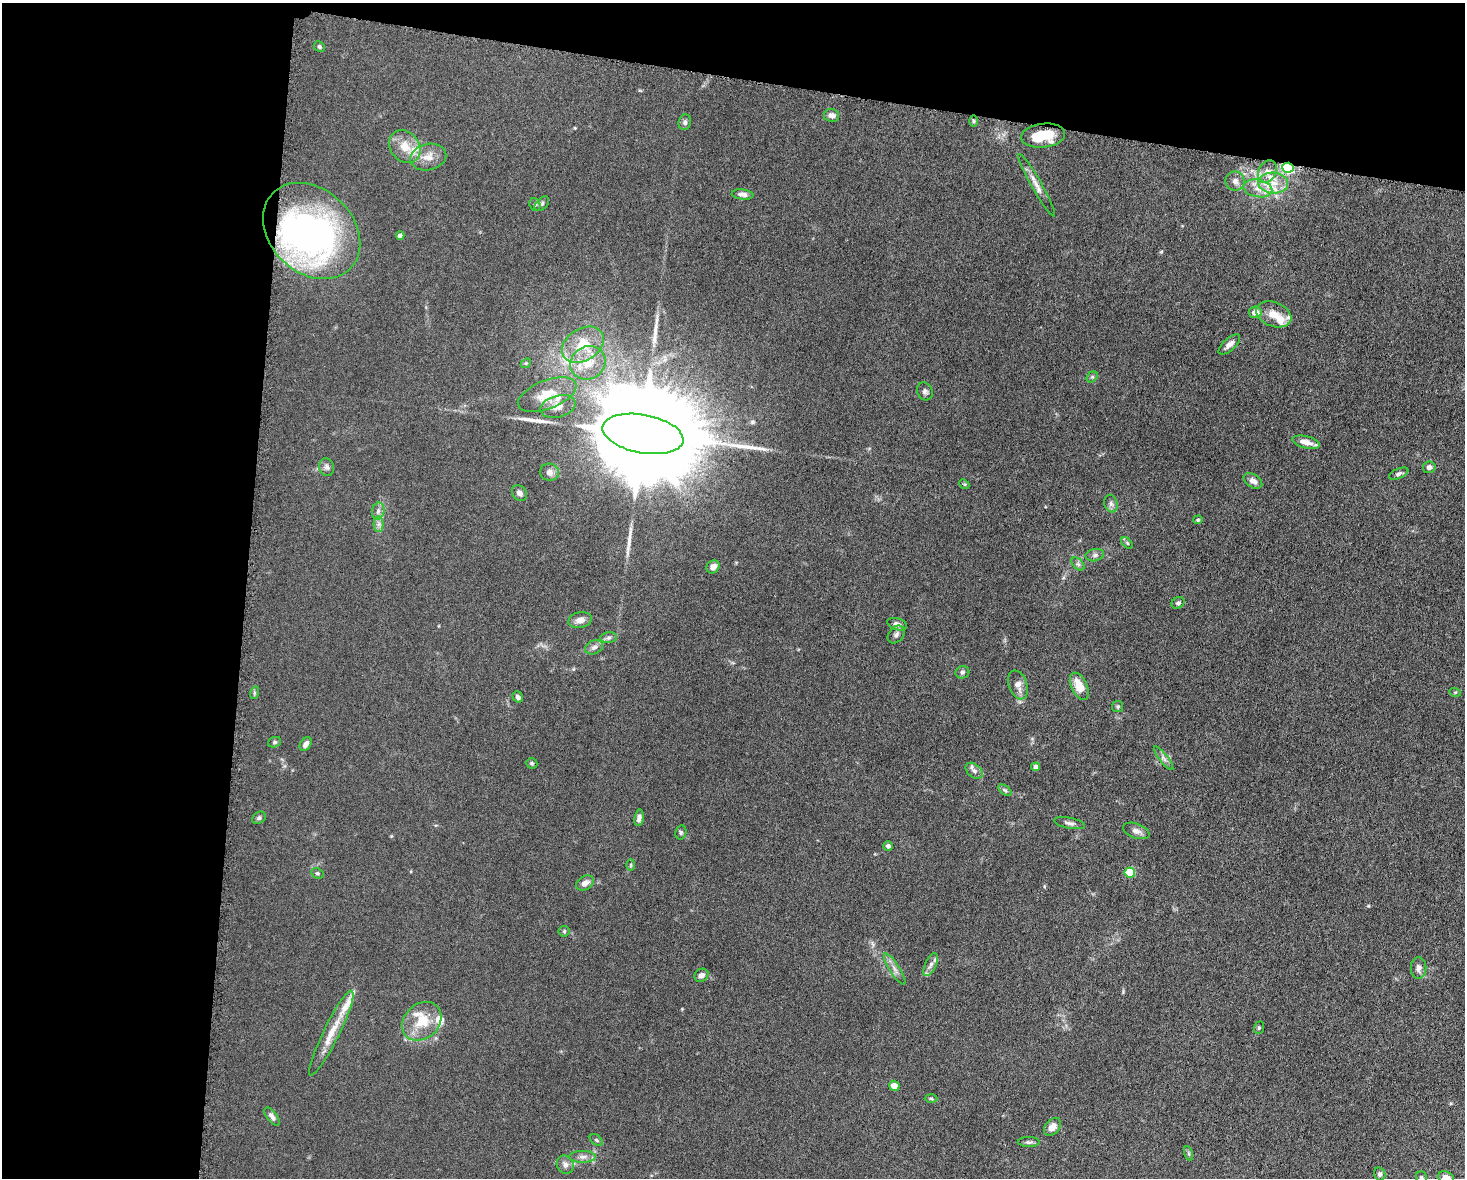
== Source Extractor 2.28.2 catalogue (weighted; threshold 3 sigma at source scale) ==
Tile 1 of 3 x 4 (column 1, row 1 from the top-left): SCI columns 231-1693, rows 3536-4711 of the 4746 x 4719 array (HDU 1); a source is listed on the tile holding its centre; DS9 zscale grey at full resolution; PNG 1467 x 1180 px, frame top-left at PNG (2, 3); each listed source drawn as its Kron ellipse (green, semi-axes under 4 px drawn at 4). Shown black and unused: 23% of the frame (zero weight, under 5 of 10 exposures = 2% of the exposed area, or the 3 px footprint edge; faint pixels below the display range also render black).
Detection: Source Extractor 2.28.2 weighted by HDU 2 'WHT'; one run over the whole footprint, this tile lists its part. Background 0.0231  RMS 0.0021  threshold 0.00861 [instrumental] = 3 sigma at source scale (4.09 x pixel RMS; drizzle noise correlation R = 1.36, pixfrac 0.8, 0.05/0.05 arcsec/px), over >= 5 px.
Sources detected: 108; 1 inside a brighter object's white glare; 4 long thin detections or spike segments (spike, bleed or trail) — neither listed nor drawn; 8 inside a brighter listed object's ellipse — not listed separately; the other 95 listed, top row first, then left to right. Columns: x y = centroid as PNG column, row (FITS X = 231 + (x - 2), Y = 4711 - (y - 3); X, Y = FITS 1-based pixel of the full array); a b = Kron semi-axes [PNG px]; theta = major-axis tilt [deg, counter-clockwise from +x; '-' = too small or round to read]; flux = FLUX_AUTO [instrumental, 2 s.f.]
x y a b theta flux
319 47 5 5 - 0.4
832 115 8 6 -9 0.91
973 121 5 3 - 0.26
685 122 8 6 76 0.51
1043 136 22 12 7 5.5
405 147 18 14 -50 3.3
428 157 18 13 13 2.4
1288 168 6 5 - 28
1267 172 12 9 63 1.6
1235 181 9 9 - 1.1
1273 183 15 10 -2 3.3
1037 185 36 5 -60 1.7
1258 188 15 8 -12 2.2
743 194 11 5 -7 0.74
535 204 6 5 - 0.37
542 204 8 5 45 0.45
312 231 54 41 -44 72
400 235 4 4 - 1
1255 312 6 6 - 1.4
1274 314 18 12 -21 2.7
1229 344 13 6 42 1
583 345 22 16 32 5.5
526 363 5 4 - 0.24
588 363 18 16 31 4.1
1092 377 6 5 - 0.33
925 391 9 7 -64 0.63
547 395 31 14 21 4.8
558 406 18 11 15 2
643 434 41 19 -10 9900
1306 442 14 6 -13 1.8
327 467 9 7 -74 0.64
1429 467 6 5 - 0.87
549 472 9 8 - 0.98
1399 474 10 5 24 0.53
1253 481 10 6 -32 1.1
964 484 5 4 - 0.21
519 493 8 6 -47 0.89
1111 504 9 6 -76 0.64
378 511 8 6 77 0.73
1198 520 4 4 - 0.27
378 524 7 5 89 0.63
1127 543 7 4 -45 0.32
1095 555 9 6 10 0.62
1078 564 8 4 -44 0.44
713 567 7 6 - 1.2
1178 603 7 5 35 0.43
580 620 12 7 12 1.2
897 624 10 6 -17 0.81
896 634 10 7 48 0.68
608 638 8 5 8 0.54
594 647 9 6 21 0.75
962 672 7 6 - 0.42
1018 685 15 9 -71 1.6
1079 686 15 8 -65 3.2
1455 692 5 3 - 0.21
254 693 6 4 72 0.27
518 697 6 5 - 0.6
1118 707 5 5 - 0.33
274 742 7 5 21 0.32
306 744 7 5 56 1
1164 758 14 4 -52 0.69
532 763 6 5 - 0.31
1036 767 4 4 - 0.73
974 771 10 6 -41 0.76
1005 790 7 4 -36 0.35
259 818 7 5 32 0.44
639 818 8 4 80 0.81
1070 823 16 5 -11 0.72
1136 831 14 7 -20 0.97
681 832 7 5 77 0.36
888 846 4 4 - 0.67
631 865 6 4 88 0.23
317 873 6 5 - 0.34
1130 873 5 5 - 9.2
585 883 9 6 30 1.1
564 931 5 5 - 0.29
931 965 12 5 65 0.75
1419 968 11 7 -90 0.85
895 969 18 5 -57 1.1
701 975 7 6 - 0.83
422 1021 22 17 43 5.4
1259 1028 6 5 - 0.29
331 1033 47 8 64 4.2
894 1086 5 5 - 1.7
931 1099 6 4 -2 0.28
272 1117 10 5 -53 0.72
1052 1127 10 7 48 1.7
596 1140 7 4 -37 0.32
1029 1142 11 5 1 0.52
1188 1153 8 3 -71 0.3
582 1157 13 6 0 0.98
565 1165 9 8 - 1.1
1380 1174 7 5 -77 0.56
1446 1177 8 6 -17 1.2
1421 1178 6 5 - 0.47
Overlapping masked pixels (flux is a lower limit): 2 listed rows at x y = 1288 168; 312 231
Isophote crosses this tile's border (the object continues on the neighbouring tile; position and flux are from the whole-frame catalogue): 2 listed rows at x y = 1446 1177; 1421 1178